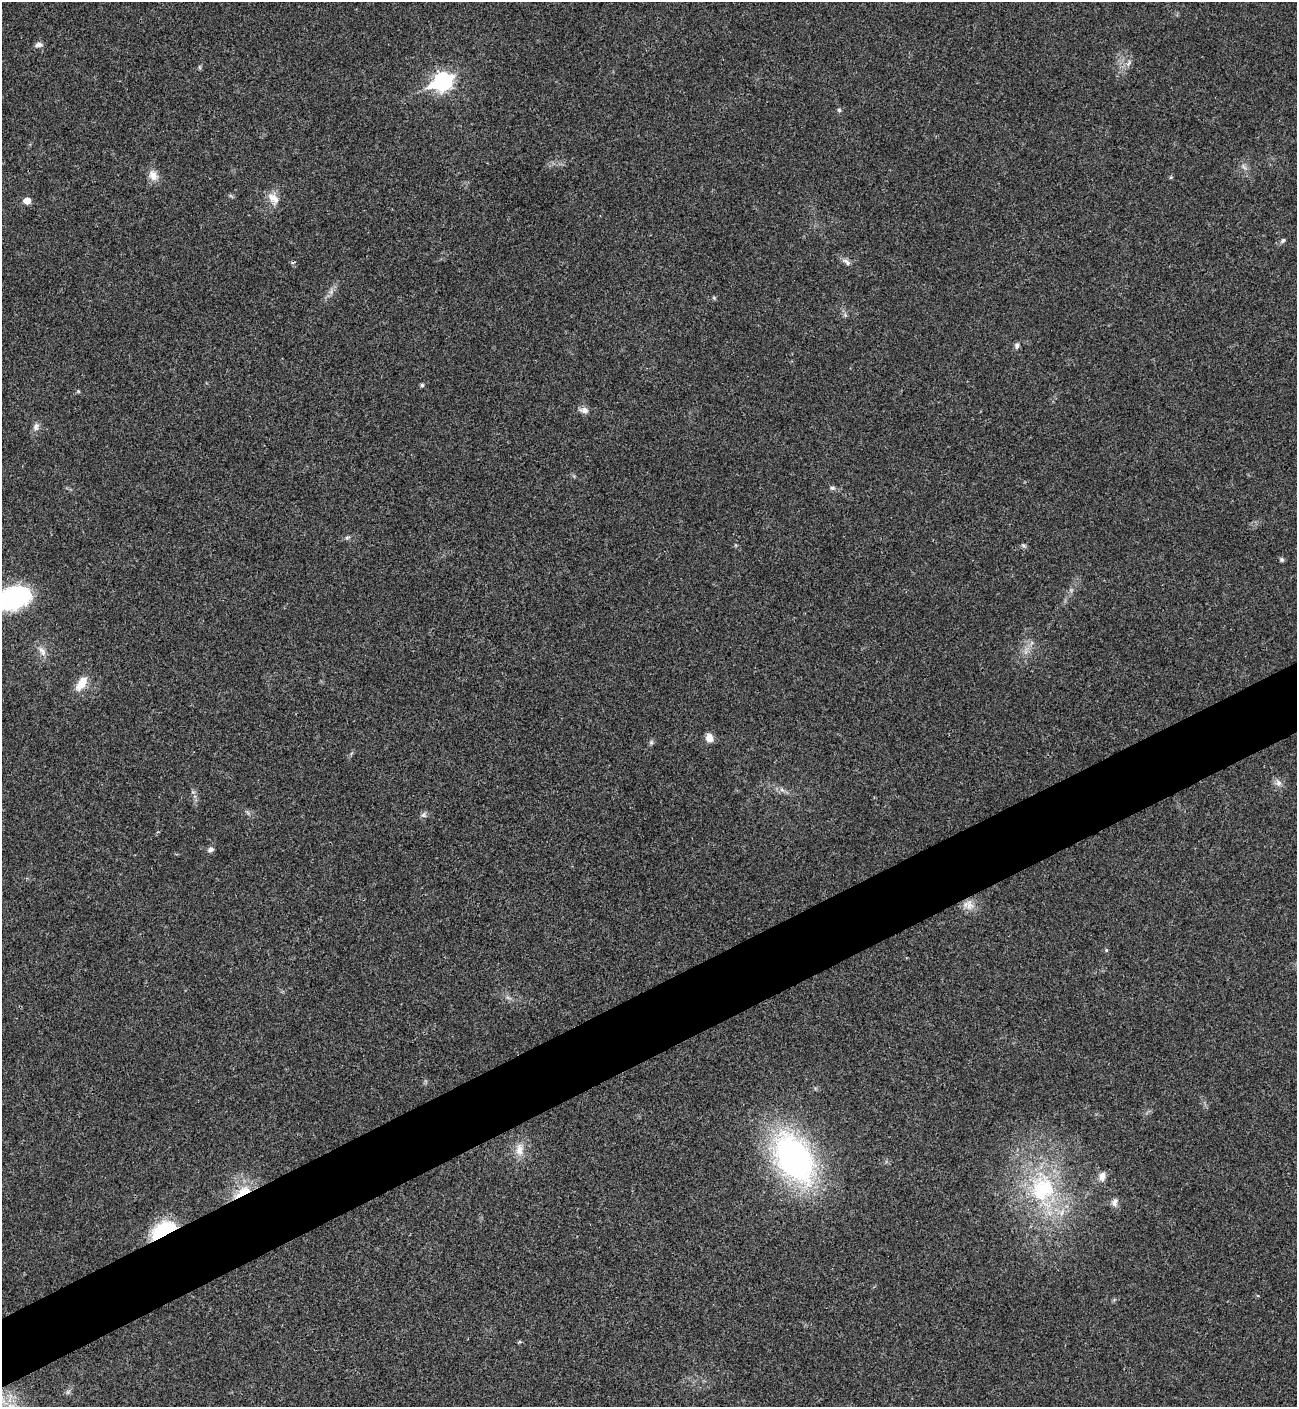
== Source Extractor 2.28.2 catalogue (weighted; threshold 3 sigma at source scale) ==
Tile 7 of 4 x 4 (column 3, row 2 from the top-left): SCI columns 2876-4170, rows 2815-4219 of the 5620 x 5631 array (HDU 1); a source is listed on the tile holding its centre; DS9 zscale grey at full resolution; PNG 1299 x 1409 px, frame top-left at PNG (2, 2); no overlay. Shown black and unused: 5% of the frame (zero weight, under 3 of 4 exposures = <1% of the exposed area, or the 3 px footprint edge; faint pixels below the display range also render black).
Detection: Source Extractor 2.28.2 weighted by HDU 2 'WHT'; one run over the whole footprint, this tile lists its part. Background 0.0207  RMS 0.004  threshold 0.018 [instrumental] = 3 sigma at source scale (4.5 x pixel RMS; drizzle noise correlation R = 1.50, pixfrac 1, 0.05/0.05 arcsec/px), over >= 5 px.
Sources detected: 35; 1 inside a brighter object's white glare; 1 cosmic-ray / hot-pixel residue — not listed; the other 33 listed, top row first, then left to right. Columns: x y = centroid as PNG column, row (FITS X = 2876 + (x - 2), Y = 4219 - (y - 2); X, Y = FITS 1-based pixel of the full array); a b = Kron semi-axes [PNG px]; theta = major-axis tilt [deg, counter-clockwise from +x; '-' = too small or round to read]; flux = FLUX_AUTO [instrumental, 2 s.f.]
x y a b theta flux
39 45 9 6 -1 1.4
442 82 9 7 25 130
839 110 5 5 - 0.6
153 175 14 10 -63 3.6
272 197 14 12 -18 3.9
27 201 5 5 - 5
1283 240 7 5 54 0.78
846 262 14 5 -41 1.6
714 298 5 4 - 0.49
845 315 5 5 - 0.69
1017 346 8 6 84 1.1
422 385 5 4 - 0.77
584 410 13 8 -11 2
36 426 11 8 62 1.7
832 488 7 5 -4 0.83
347 538 6 4 2 0.66
1282 559 6 5 - 0.74
14 597 33 23 24 45
42 651 16 7 -56 2.4
81 683 21 9 57 5.9
709 738 10 8 -65 3.1
1278 783 9 8 - 1.8
424 815 8 7 - 1.1
210 849 7 6 - 1.3
968 905 16 12 -17 4.1
1106 950 5 4 - 0.42
519 1150 16 10 -90 3.9
794 1158 48 30 -58 120
1102 1176 11 7 75 2.4
1043 1189 39 34 60 38
242 1192 28 10 33 8.6
1114 1202 12 6 74 1.6
163 1230 24 13 30 27
Overlapping masked pixels (flux is a lower limit): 2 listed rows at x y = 242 1192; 163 1230
Unlisted compact peaks at least as high as the median listed source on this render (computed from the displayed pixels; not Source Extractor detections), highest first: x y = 651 742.